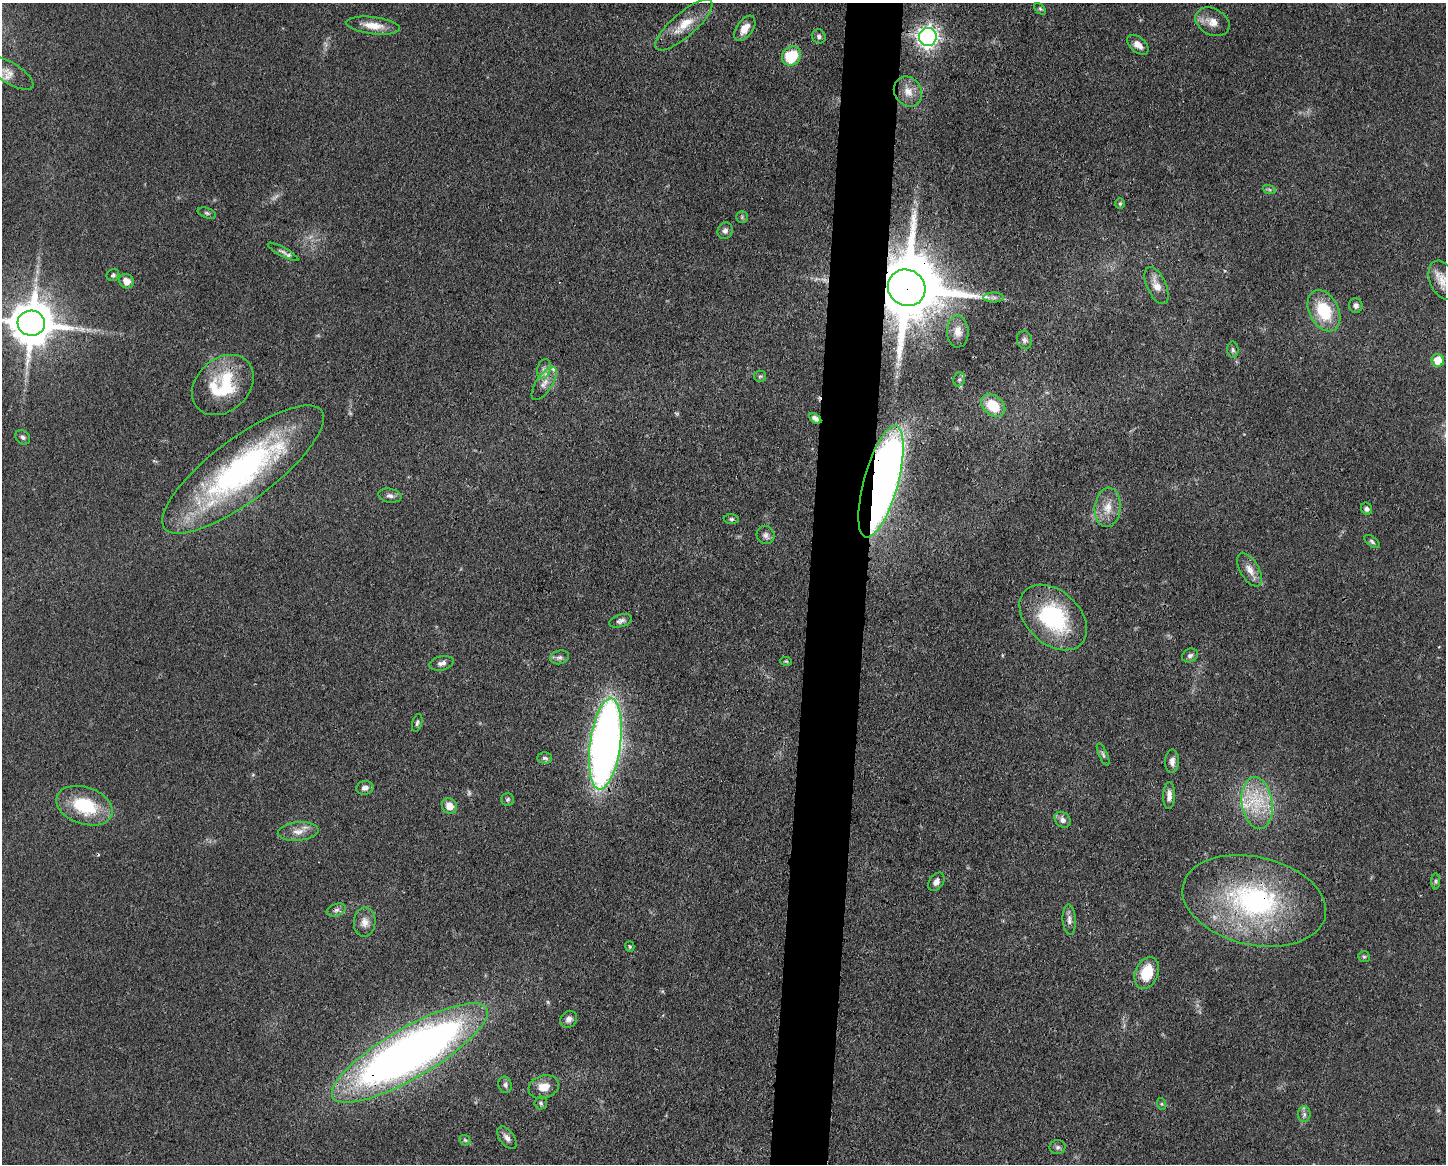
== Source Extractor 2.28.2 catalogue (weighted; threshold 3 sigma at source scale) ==
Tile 5 of 3 x 4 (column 2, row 2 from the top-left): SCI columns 1558-3001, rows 2327-3488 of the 4670 x 4656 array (HDU 1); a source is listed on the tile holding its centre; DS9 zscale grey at full resolution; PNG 1448 x 1166 px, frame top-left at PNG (2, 3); each listed source drawn as its Kron ellipse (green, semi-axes under 4 px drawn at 4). Shown black and unused: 4% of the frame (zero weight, under 3 of 4 exposures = <1% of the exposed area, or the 3 px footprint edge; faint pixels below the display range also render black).
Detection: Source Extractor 2.28.2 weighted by HDU 2 'WHT'; one run over the whole footprint, this tile lists its part. Background 0.0604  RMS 0.0042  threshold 0.0189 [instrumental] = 3 sigma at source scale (4.5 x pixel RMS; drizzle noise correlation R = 1.50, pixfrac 1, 0.05/0.05 arcsec/px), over >= 5 px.
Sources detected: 89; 2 too faint to see at this stretch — neither listed nor drawn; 2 inside a brighter listed object's ellipse — not listed separately; the other 85 listed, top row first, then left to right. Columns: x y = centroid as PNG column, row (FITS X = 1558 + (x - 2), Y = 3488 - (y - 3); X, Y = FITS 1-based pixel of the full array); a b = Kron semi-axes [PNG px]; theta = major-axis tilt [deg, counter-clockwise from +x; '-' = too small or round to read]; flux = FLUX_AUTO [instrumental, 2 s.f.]
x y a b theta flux
1040 9 7 4 -45 0.63
1212 22 18 13 -28 4.9
684 25 36 12 41 9.6
373 26 27 8 -7 6.4
745 28 14 8 54 4.7
819 36 7 6 - 1.3
928 37 9 8 - 210
1138 45 12 7 -41 3.1
791 56 10 9 - 16
10 73 27 10 -31 4.6
908 91 16 13 -57 5.6
1269 189 7 4 -20 0.7
1120 204 5 4 - 0.67
207 213 9 5 -18 0.93
742 217 6 6 - 0.78
725 231 8 7 - 1.5
283 252 17 4 -29 1.7
113 275 6 6 - 0.95
1442 280 20 12 -70 5.3
126 281 7 7 - 4
1157 286 20 9 -66 5
907 288 19 18 - 5400
994 298 10 5 0 1.4
1356 305 7 7 - 1.5
1324 311 22 14 -63 20
31 323 14 12 -6 1700
958 332 16 11 -88 4.2
1024 340 9 7 -75 1.6
1233 350 8 5 -89 1
1438 360 6 6 - 8.7
544 369 10 6 72 2
760 376 6 5 - 0.84
959 379 7 5 68 1.1
544 383 19 8 56 3.9
223 385 34 26 43 26
993 405 13 9 -38 13
815 418 7 4 -33 1.5
23 437 8 6 -43 1.2
243 469 98 31 37 120
881 482 58 17 75 460
390 496 12 7 -11 1.8
1108 507 20 13 86 6.7
1367 509 6 5 - 1.1
731 519 7 5 -1 0.89
765 535 9 9 - 1.7
1372 541 9 4 -38 0.99
1250 570 18 9 -60 4.3
1053 617 39 26 -43 44
621 621 12 6 17 1.6
1190 655 8 6 28 1.2
559 657 9 6 15 1.5
786 661 6 4 -7 0.51
442 663 12 7 13 2
417 723 9 4 74 1
605 744 46 15 82 350
1103 755 12 3 -66 0.94
545 758 7 5 -1 1.1
1172 761 12 7 89 2.2
365 788 8 7 - 2.2
1169 796 13 5 88 2.5
507 799 6 6 - 0.87
1257 803 26 15 -81 15
84 806 29 18 -19 23
449 806 8 7 - 4.8
1063 820 9 7 -44 1.9
298 831 20 9 5 4.3
1436 881 8 4 90 0.78
936 882 10 7 55 2.1
1254 901 73 44 -13 86
336 910 10 6 20 1.5
1069 920 15 6 -86 2.2
365 922 14 10 87 3.6
630 946 5 4 - 0.58
1364 957 6 5 - 0.73
1147 973 16 11 69 13
569 1019 9 8 - 2.2
410 1053 89 25 30 370
505 1085 8 6 -78 1.2
544 1087 15 11 18 5.6
541 1103 6 6 - 0.87
1162 1104 6 4 -71 0.51
1304 1114 8 6 89 1.4
507 1138 13 7 -54 2.3
465 1140 6 4 -44 0.63
1057 1147 8 7 - 1.2
Overlapping masked pixels (flux is a lower limit): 9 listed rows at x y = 907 288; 31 323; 815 418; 243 469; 881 482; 605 744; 84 806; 1254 901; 410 1053
Isophote crosses this tile's border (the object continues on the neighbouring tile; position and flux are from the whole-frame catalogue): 2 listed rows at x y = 1442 280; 31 323